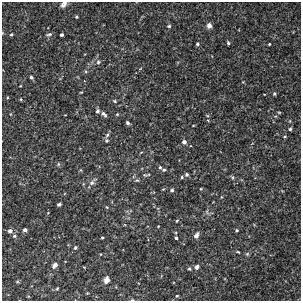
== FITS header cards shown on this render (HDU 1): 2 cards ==
NAXIS1  =                  299
NAXIS2  =                  299

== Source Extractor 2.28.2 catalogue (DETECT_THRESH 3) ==
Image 299 x 299 px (HDU 1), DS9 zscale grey, 1 PNG px = 1 image px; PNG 303 x 303 px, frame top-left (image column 1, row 299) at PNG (2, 2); no overlay
Background -1.77e-04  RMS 0.0032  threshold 0.00975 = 3 sigma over >= 5 px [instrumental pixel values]
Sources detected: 63; all 63 listed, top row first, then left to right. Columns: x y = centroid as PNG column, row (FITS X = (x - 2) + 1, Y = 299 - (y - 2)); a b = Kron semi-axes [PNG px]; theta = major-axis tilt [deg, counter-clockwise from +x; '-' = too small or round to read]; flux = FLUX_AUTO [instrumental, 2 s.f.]
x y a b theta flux
64 4 8 5 45 0.88
77 17 3 3 - 0.27
209 25 5 5 - 1.1
169 26 5 5 - 0.38
49 34 7 4 13 0.44
11 35 4 3 - 0.28
61 35 3 3 - 1.5
228 43 4 3 - 0.32
197 44 4 4 - 0.31
269 44 3 2 - 0.19
98 62 7 6 - 0.57
31 77 4 4 - 0.44
20 86 3 2 - 0.15
81 92 4 3 - 0.17
274 94 4 4 - 0.33
21 99 5 3 - 0.18
115 101 6 4 -28 0.31
97 111 5 5 - 0.45
279 112 5 3 - 0.22
104 114 8 5 -41 0.59
117 114 4 4 - 0.22
207 115 5 3 - 0.2
127 123 4 3 - 0.48
290 129 4 3 - 0.38
107 135 7 5 62 0.48
285 136 5 4 - 0.24
107 141 5 5 - 0.32
184 142 5 5 - 0.72
58 164 6 5 - 0.32
160 167 4 4 - 0.29
164 170 5 4 - 0.32
187 174 5 5 - 0.37
145 175 7 6 - 0.35
182 177 5 4 - 0.27
232 177 6 4 -60 0.31
137 180 5 5 - 0.3
92 182 13 6 46 0.95
201 189 4 3 - 0.18
172 190 4 4 - 0.38
221 197 4 3 - 0.15
59 204 4 3 - 0.56
107 207 5 4 - 0.21
207 212 7 4 -54 0.34
177 221 4 3 - 0.2
158 226 2 2 - 0.15
25 230 4 3 - 0.71
237 230 4 3 - 0.26
10 231 5 5 - 0.84
14 236 6 5 - 0.43
196 236 6 4 63 1.1
102 237 3 3 - 0.22
176 238 4 3 - 0.36
75 248 5 4 - 0.34
238 252 3 2 - 0.24
247 254 6 4 45 0.3
55 265 6 4 44 0.94
197 267 6 5 - 0.61
189 269 5 4 - 0.28
106 280 7 5 74 1.2
17 282 5 3 - 0.23
57 288 4 3 - 0.19
177 296 3 3 - 0.78
132 300 5 3 - 0.18
At the frame edge (FLAGS 8, measured only in part): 2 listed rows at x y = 64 4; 132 300